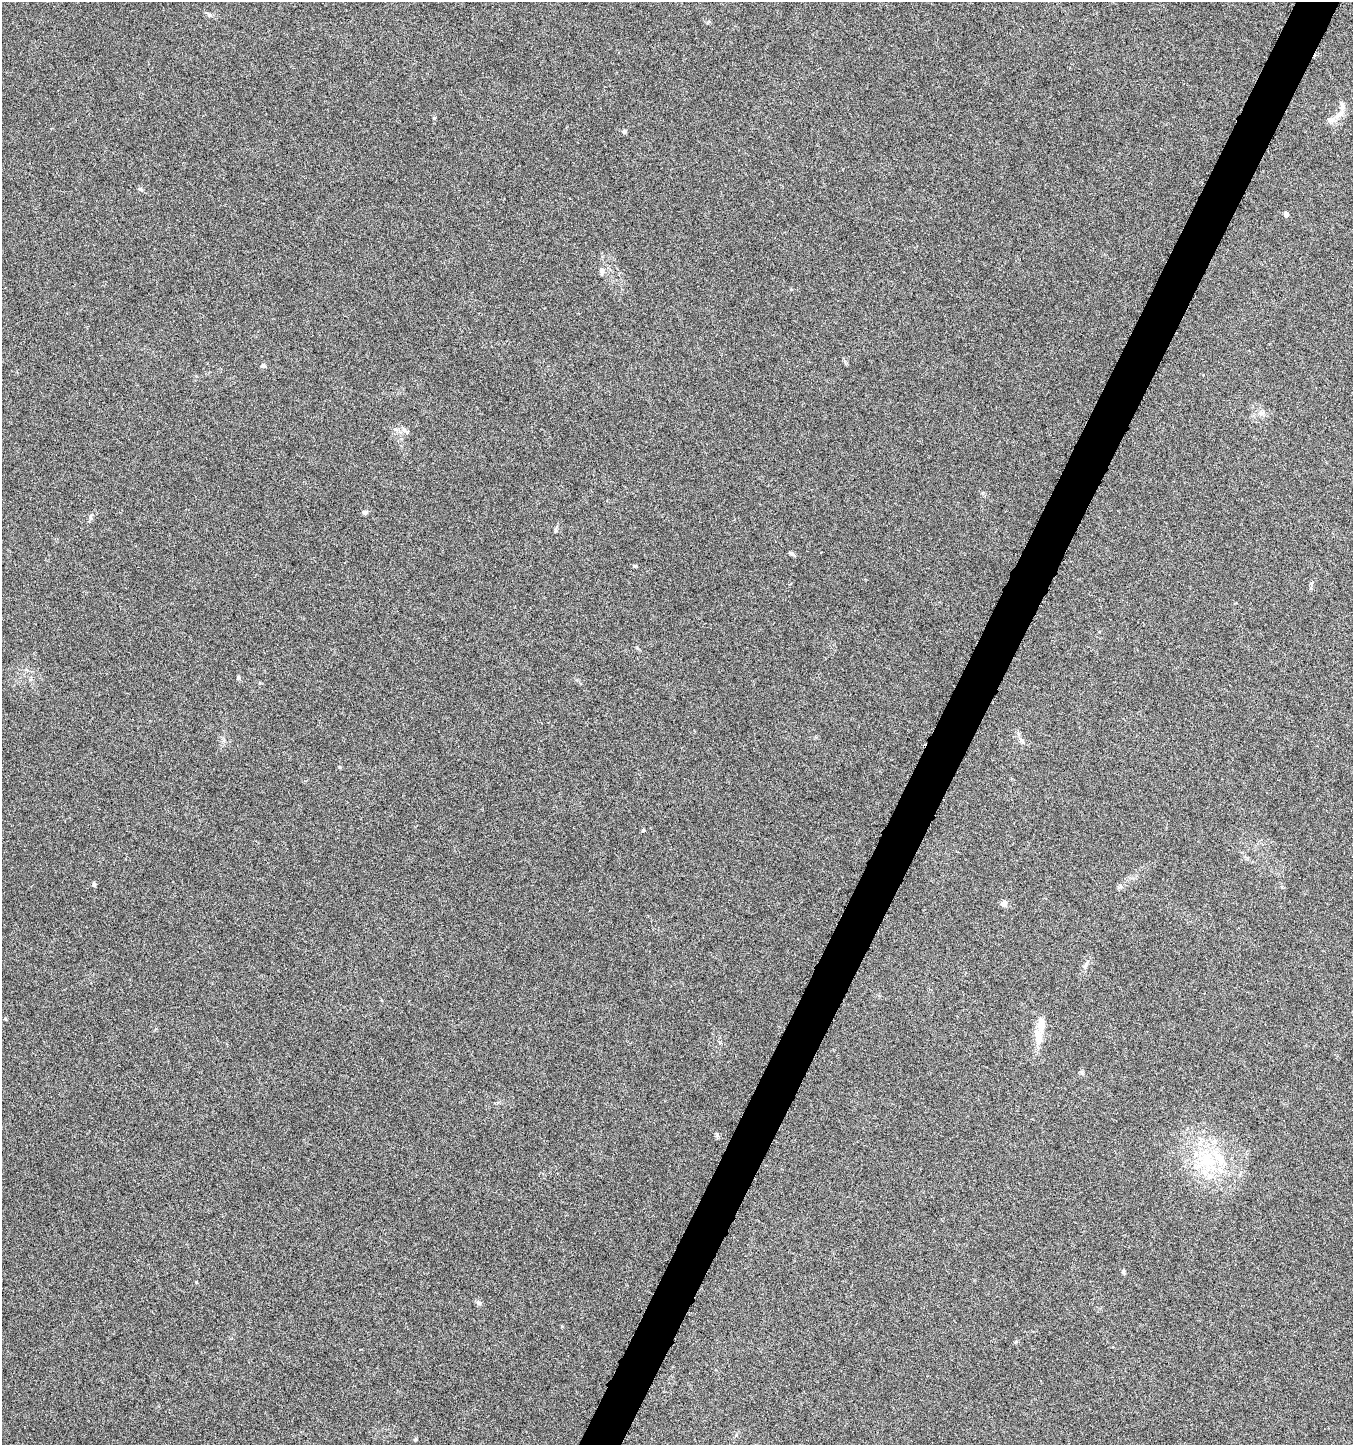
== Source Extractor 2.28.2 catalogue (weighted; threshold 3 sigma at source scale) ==
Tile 10 of 4 x 4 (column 2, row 3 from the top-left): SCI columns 1623-2973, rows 1446-2888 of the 5880 x 5785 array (HDU 1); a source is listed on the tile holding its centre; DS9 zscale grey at full resolution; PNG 1355 x 1447 px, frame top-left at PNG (2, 2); no overlay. Shown black and unused: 3% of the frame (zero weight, under 3 of 6 exposures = <1% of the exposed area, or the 3 px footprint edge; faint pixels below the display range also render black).
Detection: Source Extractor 2.28.2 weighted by HDU 2 'WHT'; one run over the whole footprint, this tile lists its part. Background 0.0191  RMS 0.0035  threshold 0.0144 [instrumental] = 3 sigma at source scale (4.09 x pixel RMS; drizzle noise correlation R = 1.36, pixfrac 0.8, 0.0396/0.0396 arcsec/px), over >= 5 px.
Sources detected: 29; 4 inside a brighter listed object's ellipse — not listed separately; the other 25 listed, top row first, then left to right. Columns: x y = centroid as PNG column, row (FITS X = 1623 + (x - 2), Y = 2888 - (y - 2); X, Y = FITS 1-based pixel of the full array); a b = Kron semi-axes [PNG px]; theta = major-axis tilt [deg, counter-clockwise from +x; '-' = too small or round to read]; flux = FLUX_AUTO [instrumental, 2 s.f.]
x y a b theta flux
1340 113 20 9 63 3
624 131 5 4 - 0.87
140 189 7 4 -33 0.49
1286 214 6 5 - 0.92
602 271 7 6 - 1
263 366 7 6 - 0.68
1261 413 8 6 1 1.2
395 429 7 4 -18 0.63
407 432 10 6 -32 0.98
364 512 6 5 - 0.78
91 517 9 4 -81 0.62
556 530 7 4 90 0.47
792 554 9 4 -26 0.59
634 566 6 4 -1 0.39
238 677 5 5 - 0.54
1022 740 9 6 -50 1.1
643 830 5 4 - 0.41
94 885 6 4 -87 0.61
1004 903 5 5 - 3
1038 1037 25 11 -86 5.1
1081 1073 8 5 -71 0.6
717 1135 7 4 -90 0.56
1207 1161 32 18 -43 16
1123 1271 6 4 70 0.46
479 1303 7 6 - 0.74
Unlisted compact peaks at least as high as the median listed source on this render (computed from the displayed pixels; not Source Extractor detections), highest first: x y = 340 767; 434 118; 196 1282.